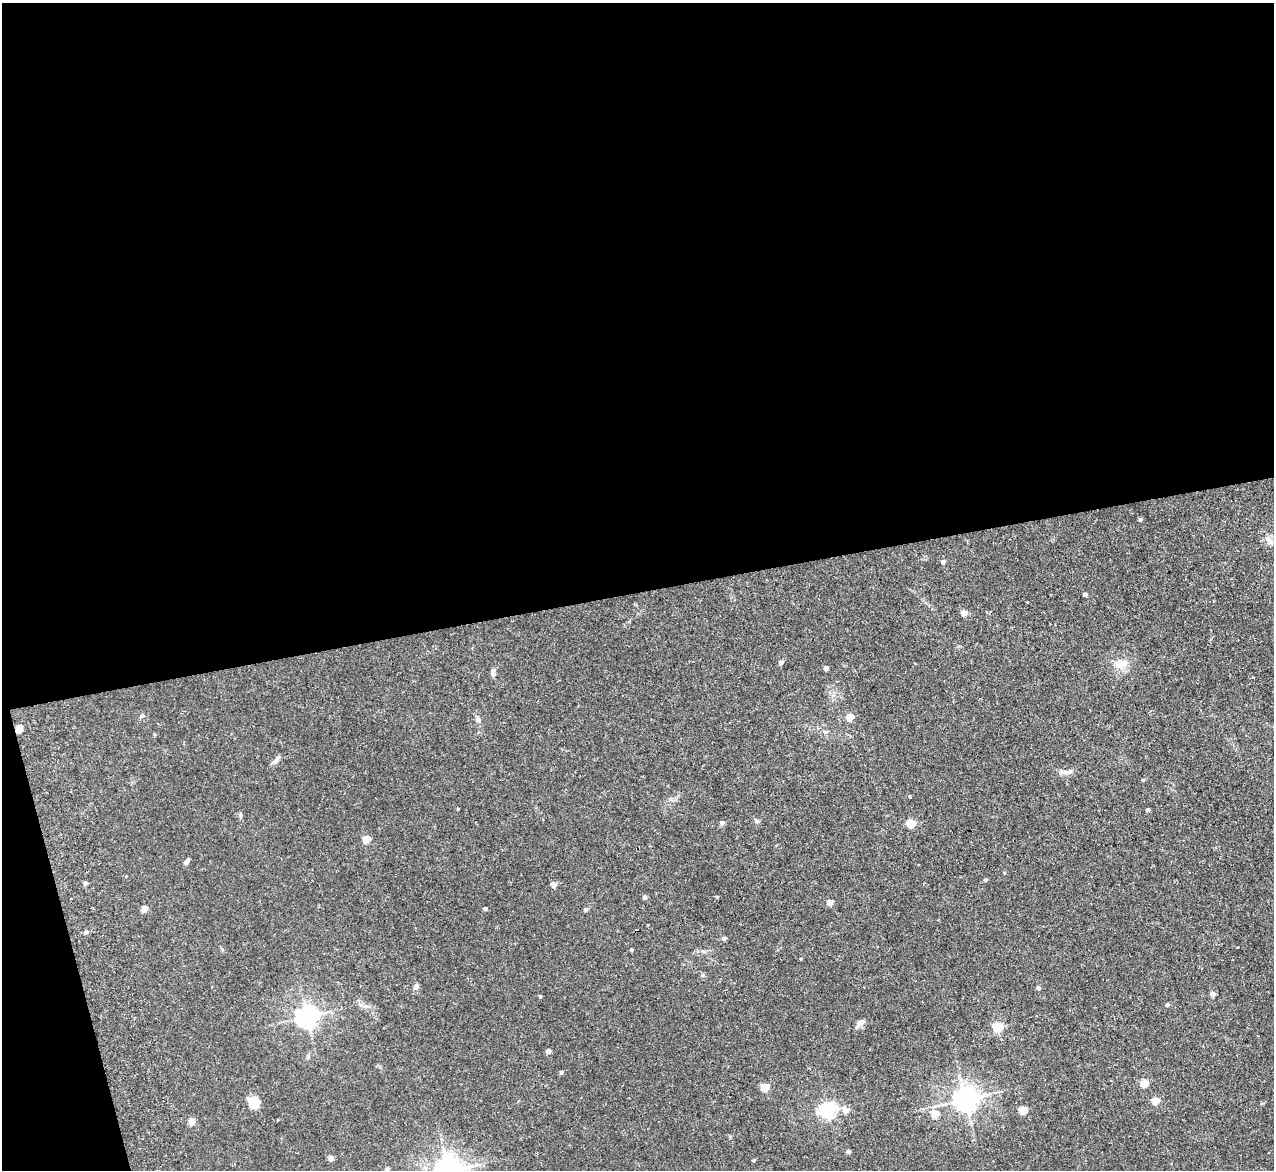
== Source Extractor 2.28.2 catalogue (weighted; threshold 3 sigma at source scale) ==
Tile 1 of 4 x 4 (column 1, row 1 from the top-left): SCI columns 7-1278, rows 3640-4807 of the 5154 x 5095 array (HDU 1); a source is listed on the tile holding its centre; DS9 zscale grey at full resolution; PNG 1276 x 1172 px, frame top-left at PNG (2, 3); no overlay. Shown black and unused: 53% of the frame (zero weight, under 3 of 5 exposures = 3% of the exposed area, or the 3 px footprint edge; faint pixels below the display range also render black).
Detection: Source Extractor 2.28.2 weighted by HDU 2 'WHT'; one run over the whole footprint, this tile lists its part. Background 0.0273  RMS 0.005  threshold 0.0226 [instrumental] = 3 sigma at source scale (4.5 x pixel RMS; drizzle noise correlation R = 1.50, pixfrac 1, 0.05/0.05 arcsec/px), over >= 5 px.
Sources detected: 65; all 65 listed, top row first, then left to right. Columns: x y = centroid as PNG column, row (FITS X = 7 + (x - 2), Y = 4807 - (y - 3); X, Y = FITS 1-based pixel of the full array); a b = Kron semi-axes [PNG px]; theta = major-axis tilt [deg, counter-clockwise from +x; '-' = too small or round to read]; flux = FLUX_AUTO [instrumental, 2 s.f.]
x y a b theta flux
1140 519 4 4 - 0.98
1269 540 14 5 -42 2.3
943 562 5 5 - 1.6
1085 594 4 4 - 1.6
964 613 5 4 - 4.9
781 662 5 4 - 2
1120 664 14 12 0 6.1
826 668 4 4 - 3
493 672 9 5 -81 1.8
142 716 6 4 -4 0.82
849 717 5 4 - 9.9
478 719 9 5 -87 1.4
19 728 5 4 - 13
825 732 7 5 11 1.1
276 760 16 5 48 1.7
1069 771 11 6 15 2.1
1143 780 4 4 - 0.64
909 796 4 3 - 0.38
458 809 3 2 - 0.42
1148 810 4 4 - 0.94
240 815 7 4 -84 0.92
757 821 6 5 - 1
722 823 5 4 - 1.8
911 823 5 5 - 22
366 839 5 5 - 9.9
187 861 10 4 53 1.2
1004 873 4 4 - 0.46
985 880 4 4 - 0.75
85 883 5 4 - 1.3
553 884 6 5 - 2
645 897 4 4 - 1.7
717 897 4 4 - 0.49
830 902 4 4 - 4.9
485 908 4 3 - 1.1
144 909 5 4 - 5.5
586 909 6 4 -19 0.7
86 932 6 5 - 1.5
724 938 5 4 - 1.4
631 949 4 3 - 0.53
703 951 6 4 17 0.84
801 959 4 2 - 0.38
416 986 8 6 60 1.6
1038 988 4 4 - 1.7
1212 994 4 4 - 3.3
540 996 4 4 - 0.63
1167 1005 5 4 - 0.96
307 1016 7 7 - 320
860 1023 14 6 35 2.2
998 1027 5 5 - 34
548 1051 4 4 - 2.9
561 1072 4 4 - 1.1
1144 1083 5 5 - 15
765 1087 5 5 - 17
965 1099 8 7 - 520
1155 1101 5 4 - 10
253 1102 18 11 -44 5.2
827 1110 6 6 - 140
845 1110 6 6 - 4.1
1023 1110 5 5 - 15
935 1113 5 5 - 9
191 1121 5 4 - 6.8
848 1151 4 4 - 1.6
331 1158 5 5 - 2.9
754 1160 4 3 - 0.76
387 1169 5 5 - 1.2
Overlapping masked pixels (flux is a lower limit): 1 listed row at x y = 19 728
Isophote crosses this tile's border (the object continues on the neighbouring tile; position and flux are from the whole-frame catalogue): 1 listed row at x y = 387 1169